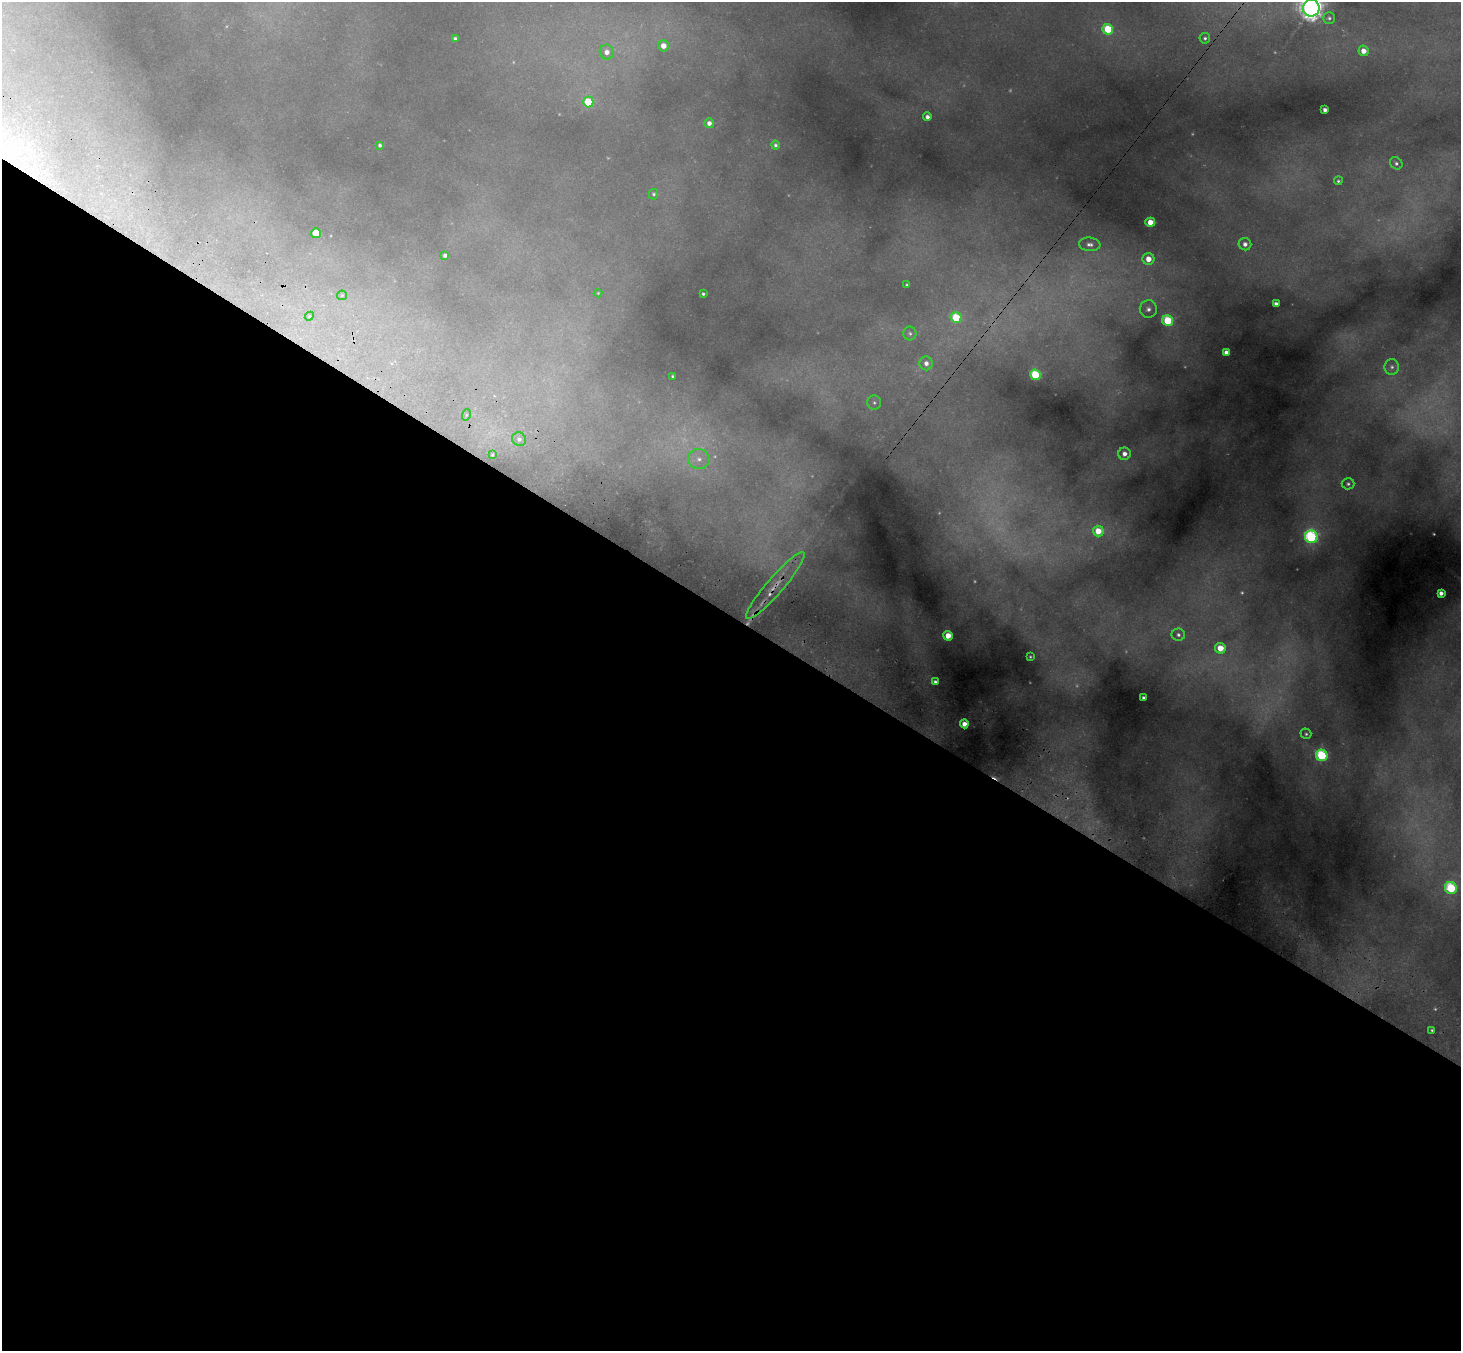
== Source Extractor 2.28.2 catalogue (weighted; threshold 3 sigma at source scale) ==
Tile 14 of 4 x 4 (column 2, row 4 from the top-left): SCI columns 1526-2984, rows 349-1697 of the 5988 x 6014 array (HDU 1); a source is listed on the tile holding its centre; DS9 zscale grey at full resolution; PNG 1463 x 1353 px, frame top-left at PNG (2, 2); each listed source drawn as its Kron ellipse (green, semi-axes under 4 px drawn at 4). Shown black and unused: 55% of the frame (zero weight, under 3 of 4 exposures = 7% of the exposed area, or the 3 px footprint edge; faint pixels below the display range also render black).
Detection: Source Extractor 2.28.2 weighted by HDU 2 'WHT'; one run over the whole footprint, this tile lists its part. Background 0.484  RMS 0.02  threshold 0.0916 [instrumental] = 3 sigma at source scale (4.5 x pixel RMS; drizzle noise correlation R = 1.50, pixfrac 1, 0.05/0.05 arcsec/px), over >= 5 px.
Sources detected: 82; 20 too faint to see at this stretch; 2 cosmic-ray / hot-pixel residue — neither listed nor drawn; the other 60 listed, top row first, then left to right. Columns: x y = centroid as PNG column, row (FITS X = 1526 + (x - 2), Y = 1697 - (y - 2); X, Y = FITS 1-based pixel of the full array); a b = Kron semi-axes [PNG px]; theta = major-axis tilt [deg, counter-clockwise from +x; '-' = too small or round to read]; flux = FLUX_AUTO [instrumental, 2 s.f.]
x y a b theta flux
1311 8 8 8 - 2100
1329 18 6 6 - 5.1
1108 29 5 5 - 120
455 38 4 3 - 5.5
1205 38 5 5 - 5
663 46 6 5 - 25
1364 51 5 5 - 20
607 52 7 7 - 19
588 102 5 5 - 120
1325 110 4 4 - 8.7
927 117 4 4 - 9.8
709 123 5 4 - 13
380 145 4 4 - 5
775 145 4 4 - 5
1396 163 6 5 - 6.1
1338 181 4 4 - 3.7
654 194 5 4 - 3.9
1150 222 5 4 - 35
316 233 5 5 - 72
1090 244 10 7 -5 11
1245 244 6 6 - 12
445 255 4 4 - 7.4
1148 259 6 6 - 33
907 285 3 3 - 3.1
598 293 4 4 - 2.2
703 294 4 3 - 4
342 295 5 4 - 2.3
1276 304 4 4 - 9.3
1148 309 9 8 - 13
309 316 4 4 - 2.2
956 318 5 5 - 130
1168 321 5 5 - 160
910 333 7 6 - 6
1226 353 4 4 - 14
926 363 7 6 - 13
1392 367 8 7 - 7.7
1035 375 5 5 - 190
673 376 4 3 - 4.6
874 403 7 7 - 5.4
466 415 6 3 71 2.9
519 439 7 6 - 8.2
1124 454 6 6 - 15
492 455 4 4 - 2.5
699 459 11 10 - 22
1348 484 6 5 - 5.3
1098 531 5 5 - 50
1311 537 6 6 - 390
775 585 43 8 49 57
1441 593 4 4 - 12
1178 635 7 6 - 7
948 636 5 4 - 35
1220 648 5 5 - 52
1030 657 3 2 - 2.1
935 682 4 3 - 5.8
1143 698 3 3 - 5.1
964 724 4 4 - 21
1306 734 5 5 - 4.1
1322 755 6 5 - 260
1451 888 6 6 - 210
1432 1030 3 3 - 2.9
Overlapping masked pixels (flux is a lower limit): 1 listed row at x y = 775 585
Isophote crosses this tile's border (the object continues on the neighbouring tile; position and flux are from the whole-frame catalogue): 1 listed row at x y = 1311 8